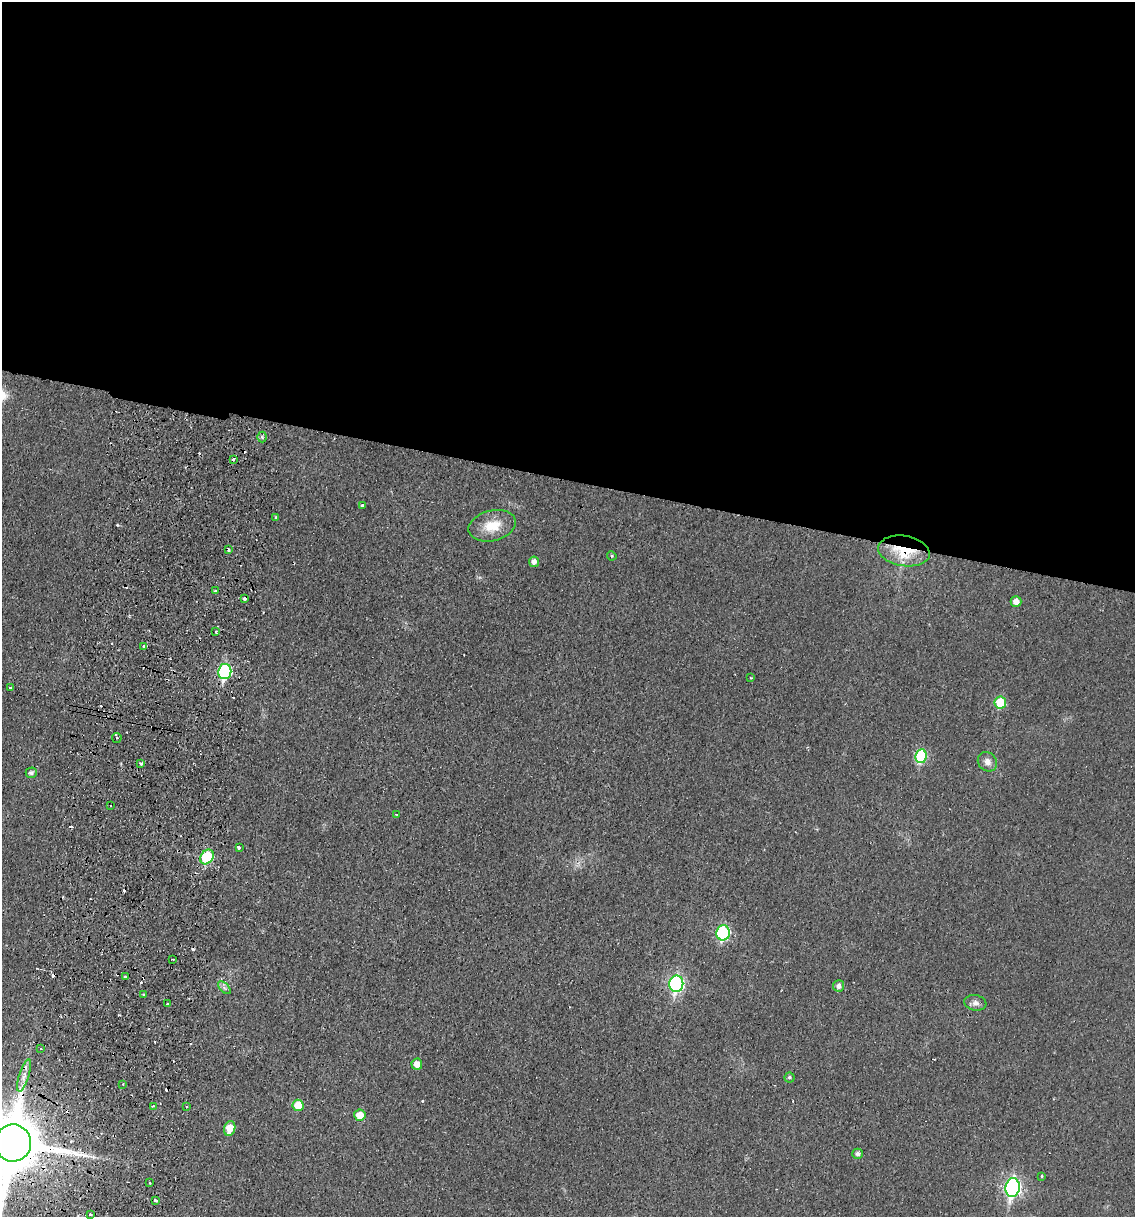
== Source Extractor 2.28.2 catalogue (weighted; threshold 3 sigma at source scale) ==
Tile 3 of 4 x 4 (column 3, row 1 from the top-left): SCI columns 2561-3693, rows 3659-4873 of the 5004 x 4890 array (HDU 1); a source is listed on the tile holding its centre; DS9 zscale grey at full resolution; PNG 1137 x 1219 px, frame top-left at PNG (2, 2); each listed source drawn as its Kron ellipse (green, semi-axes under 4 px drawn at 4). Shown black and unused: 40% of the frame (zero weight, under 2 of 3 exposures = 3% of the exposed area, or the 3 px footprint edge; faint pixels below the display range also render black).
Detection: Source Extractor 2.28.2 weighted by HDU 2 'WHT'; one run over the whole footprint, this tile lists its part. Background 0.0214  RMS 0.0047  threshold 0.0212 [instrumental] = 3 sigma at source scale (4.5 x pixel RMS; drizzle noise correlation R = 1.50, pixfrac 1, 0.05/0.05 arcsec/px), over >= 5 px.
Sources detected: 75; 22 cosmic-ray / hot-pixel residue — neither listed nor drawn; the other 53 listed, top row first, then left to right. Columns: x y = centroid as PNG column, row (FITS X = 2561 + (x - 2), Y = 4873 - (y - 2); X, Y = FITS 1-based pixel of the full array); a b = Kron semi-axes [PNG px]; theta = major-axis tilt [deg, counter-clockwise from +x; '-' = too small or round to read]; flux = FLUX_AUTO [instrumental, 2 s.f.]
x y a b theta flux
262 437 5 5 - 0.81
234 459 3 3 - 1.6
362 505 4 3 - 0.95
276 517 4 3 - 0.55
492 526 24 15 13 11
229 550 3 2 - 0.83
904 551 26 15 -9 22
612 556 5 4 - 0.51
534 562 5 5 - 2.7
215 591 3 3 - 0.85
245 598 4 3 - 1.9
1016 601 5 5 - 3.7
216 632 3 2 - 0.46
144 646 3 3 - 1.1
225 672 8 6 82 61
751 678 3 2 - 0.38
10 688 3 3 - 1
1000 703 6 5 - 17
117 738 5 4 - 1.4
921 756 7 6 - 34
987 762 10 9 - 2.9
141 763 3 3 - 2.4
31 773 5 5 - 1.5
110 806 3 3 - 0.95
396 814 3 2 - 0.43
239 847 4 3 - 6.4
207 857 8 6 54 36
723 933 7 6 - 58
173 959 2 2 - 0.44
125 977 4 3 - 1.6
676 984 8 7 - 95
839 986 5 5 - 2.2
224 988 8 4 -45 1.3
144 995 3 3 - 1
975 1003 11 7 -9 2.4
167 1004 3 3 - 0.79
41 1049 2 2 - 0.48
417 1064 5 5 - 4.3
24 1075 17 5 73 3.6
790 1077 5 5 - 0.89
123 1084 2 2 - 0.4
298 1105 5 5 - 10
153 1106 3 3 - 0.76
187 1106 3 3 - 1.3
360 1115 6 5 - 7.1
230 1128 7 5 73 10
13 1143 18 18 - 4100
858 1154 5 5 - 1.9
1042 1176 3 3 - 1.2
149 1182 3 3 - 1.2
1013 1187 9 7 79 130
155 1201 3 3 - 1.5
90 1215 3 3 - 1.8
Overlapping masked pixels (flux is a lower limit): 4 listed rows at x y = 904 551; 245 598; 225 672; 13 1143
Isophote crosses this tile's border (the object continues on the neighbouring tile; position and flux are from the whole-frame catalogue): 1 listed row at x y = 13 1143